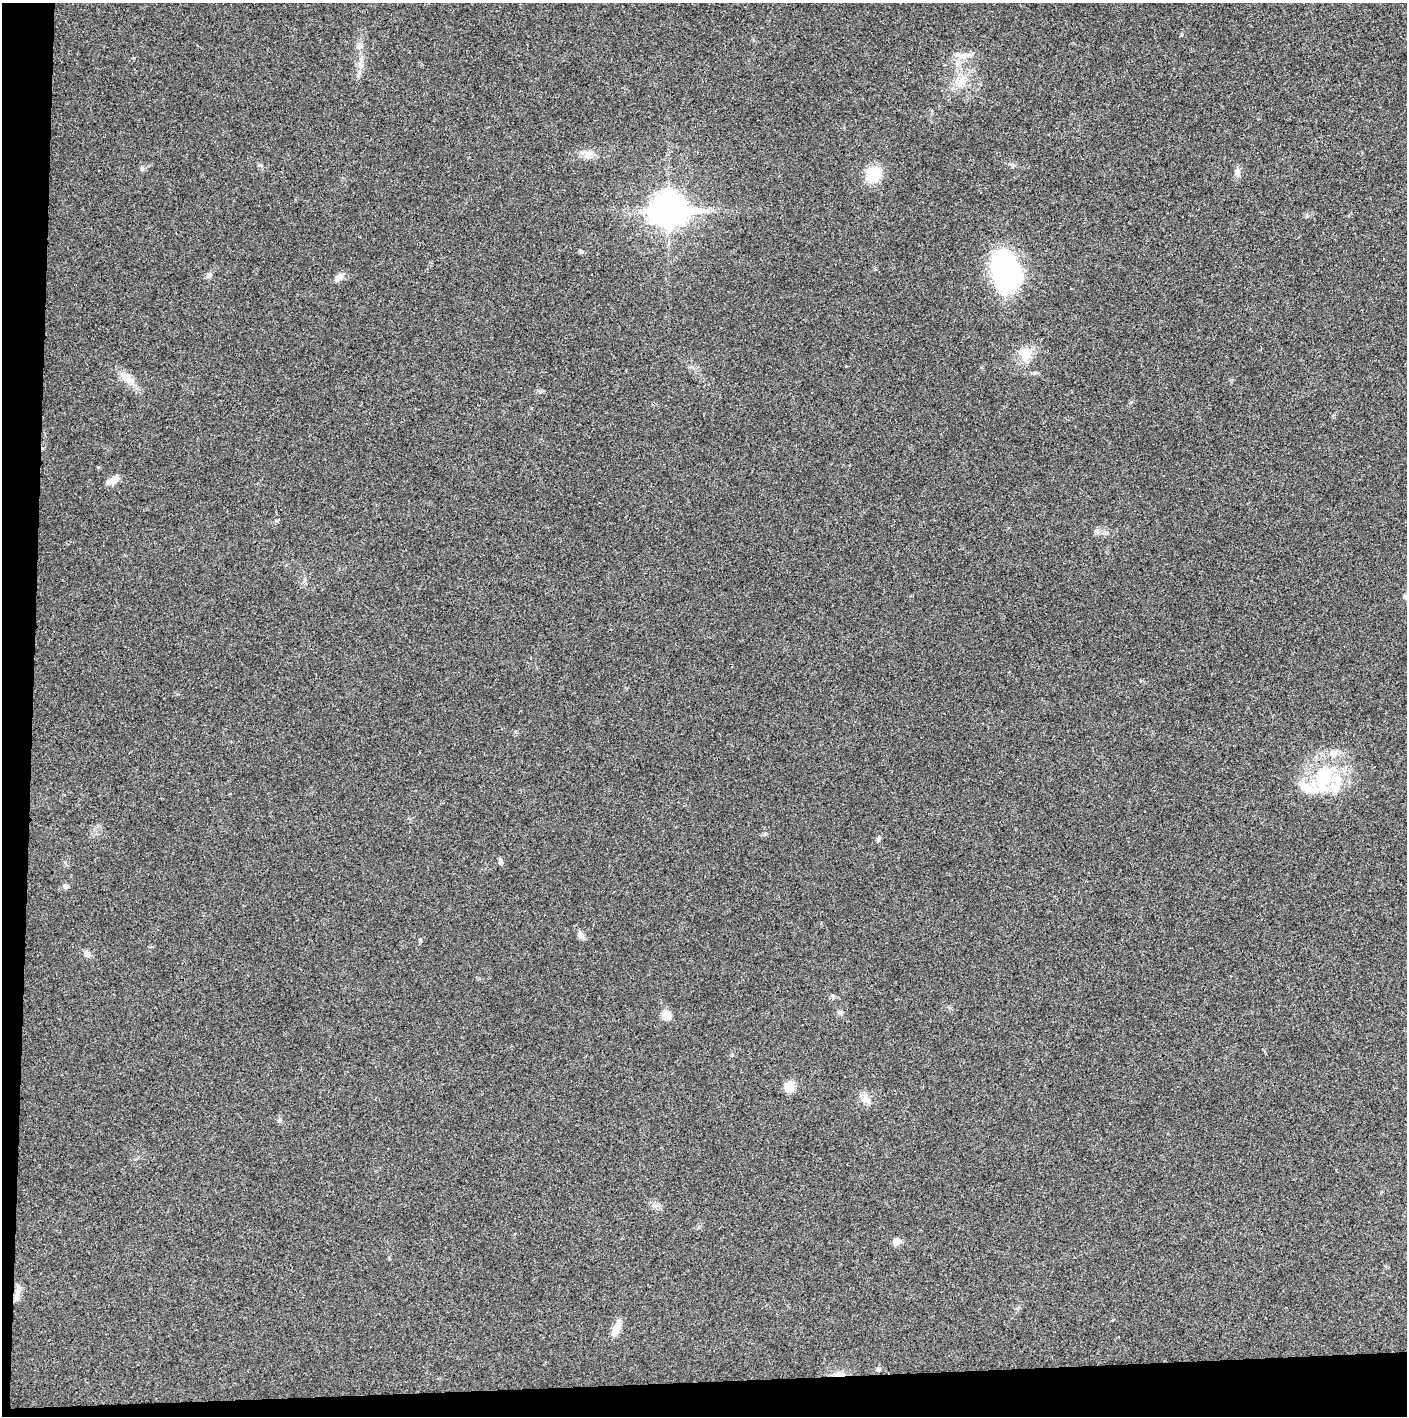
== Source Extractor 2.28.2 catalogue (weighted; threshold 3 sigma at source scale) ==
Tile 7 of 3 x 3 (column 1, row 3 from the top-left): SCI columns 5-1409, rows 1-1414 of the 4221 x 4243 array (HDU 1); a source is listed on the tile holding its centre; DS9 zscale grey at full resolution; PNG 1409 x 1418 px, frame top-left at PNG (2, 3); no overlay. Shown black and unused: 5% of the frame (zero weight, under 3 of 4 exposures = <1% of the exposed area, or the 3 px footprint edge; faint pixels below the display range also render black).
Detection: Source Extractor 2.28.2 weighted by HDU 2 'WHT'; one run over the whole footprint, this tile lists its part. Background 0.019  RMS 0.005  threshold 0.0224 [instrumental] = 3 sigma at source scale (4.5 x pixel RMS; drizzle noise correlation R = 1.50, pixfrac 1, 0.05/0.05 arcsec/px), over >= 5 px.
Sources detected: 39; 1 cosmic-ray / hot-pixel residue — not listed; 6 inside a brighter listed object's ellipse — not listed separately; the other 32 listed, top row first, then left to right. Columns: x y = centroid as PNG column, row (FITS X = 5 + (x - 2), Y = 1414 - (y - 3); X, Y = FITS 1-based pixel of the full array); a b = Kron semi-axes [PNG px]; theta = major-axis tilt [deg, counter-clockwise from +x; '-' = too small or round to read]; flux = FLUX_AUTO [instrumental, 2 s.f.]
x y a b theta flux
359 46 8 6 1 1.5
963 55 15 8 12 3.9
961 82 9 7 90 3
589 153 11 6 45 2.3
142 169 7 5 85 0.89
1237 172 10 7 -80 1.9
873 175 16 14 -67 13
669 209 13 10 1 810
580 251 6 4 -71 0.62
1006 272 34 25 -77 92
209 275 10 5 62 1.4
339 277 12 7 34 2.5
1025 353 17 16 - 7.1
127 379 16 10 -42 4.9
113 480 15 7 31 4.1
1406 597 8 6 90 1.3
1324 777 33 25 70 29
878 839 7 5 68 1.1
500 862 8 5 -79 1.2
65 886 6 6 - 1.2
581 935 9 6 -60 2.4
87 954 8 7 - 2
840 1012 6 6 - 0.96
666 1015 12 10 -36 3.8
789 1086 9 9 - 7.5
865 1098 16 9 -80 3.5
279 1120 6 5 - 0.84
897 1241 6 5 - 5.8
17 1295 21 5 69 2.9
1018 1308 6 4 89 0.74
616 1329 22 8 66 4.7
879 1369 6 5 - 0.99
Isophote crosses this tile's border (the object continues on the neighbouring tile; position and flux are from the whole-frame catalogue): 1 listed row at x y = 1406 597
Unlisted compact peaks at least as high as the median listed source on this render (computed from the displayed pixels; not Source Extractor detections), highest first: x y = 1131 402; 420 940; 540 392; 1035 373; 1182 34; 765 834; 261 165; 358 75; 1307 216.